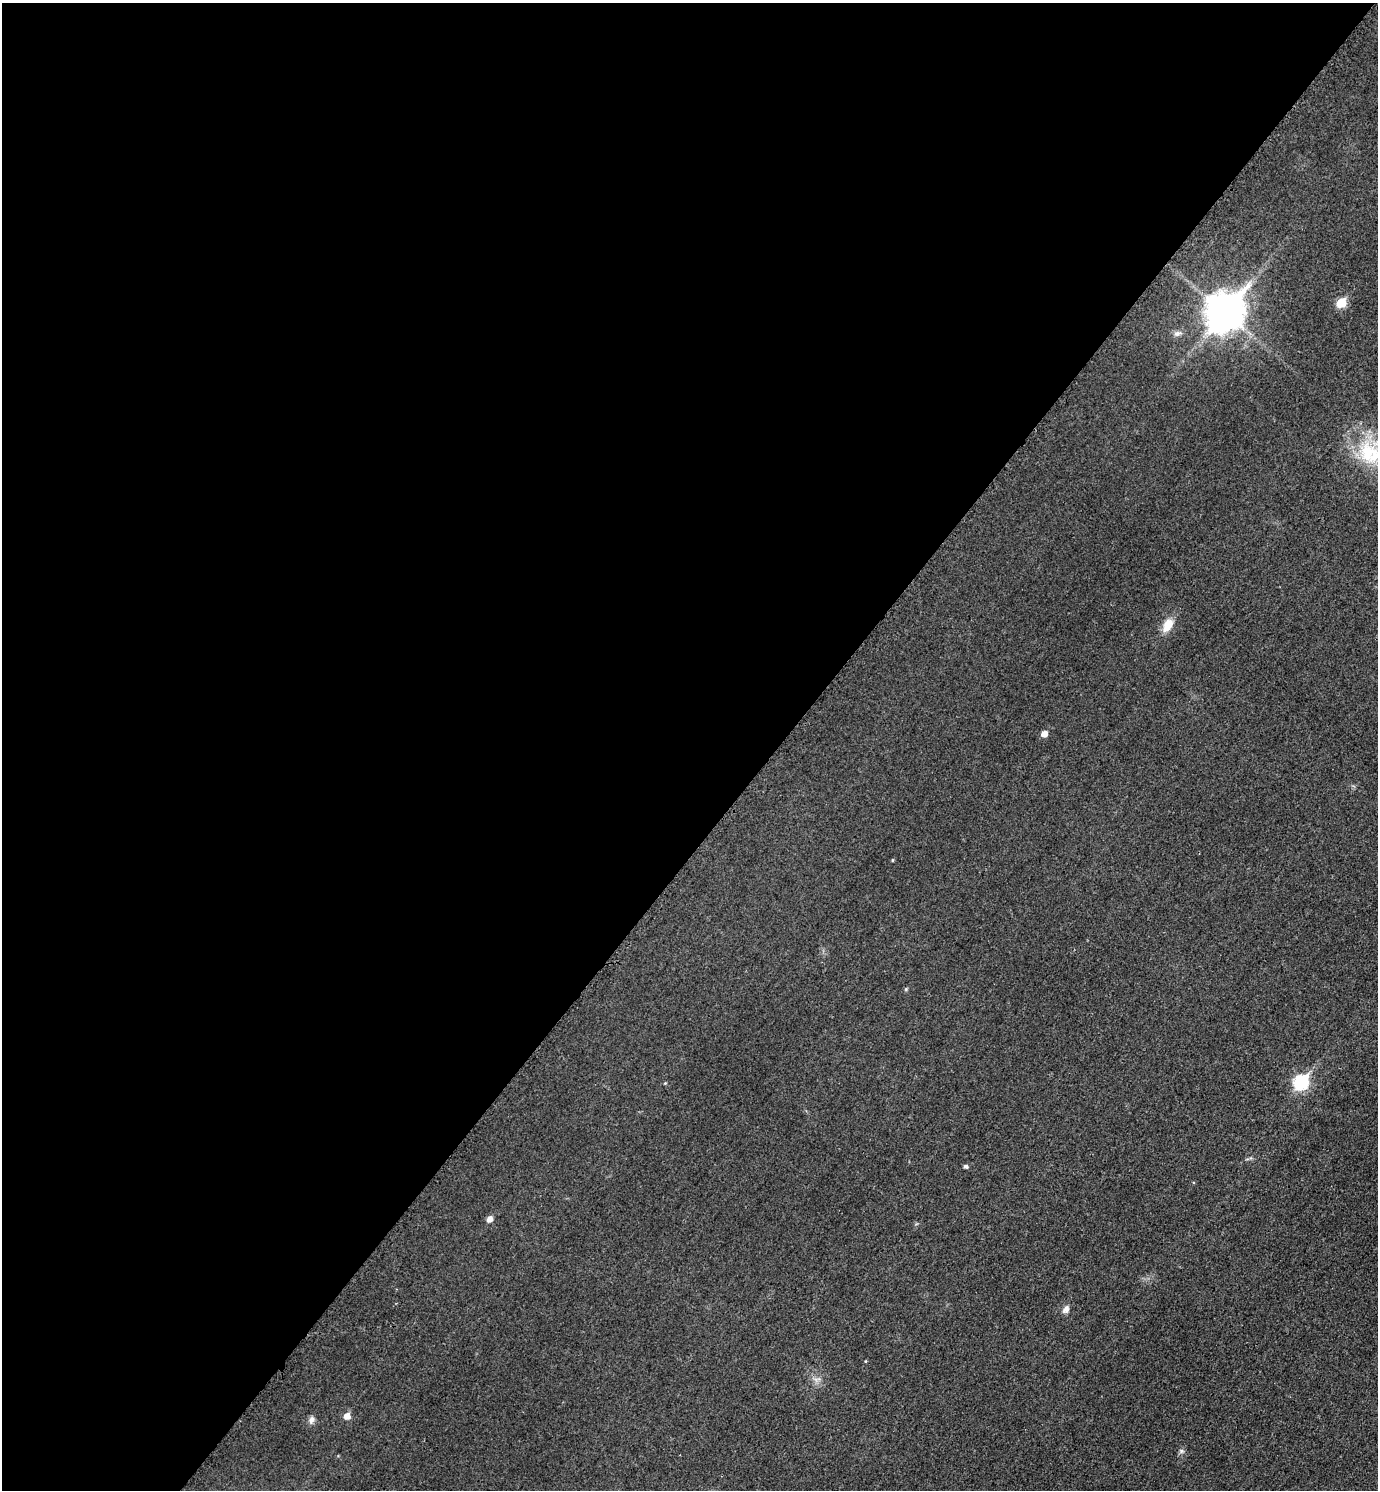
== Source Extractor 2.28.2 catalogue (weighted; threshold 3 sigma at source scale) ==
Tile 5 of 4 x 4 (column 1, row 2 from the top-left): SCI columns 163-1538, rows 2990-4477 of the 5978 x 5975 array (HDU 1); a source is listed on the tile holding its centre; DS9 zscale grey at full resolution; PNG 1380 x 1492 px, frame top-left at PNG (2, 3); no overlay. Shown black and unused: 56% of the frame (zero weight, under 3 of 4 exposures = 1% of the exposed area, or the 3 px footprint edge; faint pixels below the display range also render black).
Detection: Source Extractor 2.28.2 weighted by HDU 2 'WHT'; one run over the whole footprint, this tile lists its part. Background 0.0434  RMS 0.0064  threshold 0.029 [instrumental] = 3 sigma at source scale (4.5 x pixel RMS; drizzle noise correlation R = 1.50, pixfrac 1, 0.05/0.05 arcsec/px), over >= 5 px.
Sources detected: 15; all 15 listed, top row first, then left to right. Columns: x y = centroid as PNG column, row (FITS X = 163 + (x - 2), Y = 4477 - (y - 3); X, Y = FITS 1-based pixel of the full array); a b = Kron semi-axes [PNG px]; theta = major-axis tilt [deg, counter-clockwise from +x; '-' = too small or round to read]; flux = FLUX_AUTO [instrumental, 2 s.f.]
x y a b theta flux
1341 303 6 6 - 21
1224 312 14 11 49 1500
1177 333 11 7 14 2.5
1370 453 38 28 -45 39
1168 625 17 10 60 9.9
1044 734 5 5 - 4.9
892 860 5 3 - 0.51
906 989 5 4 - 0.76
1301 1082 8 7 - 85
966 1166 5 4 - 1.6
490 1219 6 5 - 4.1
1066 1309 11 7 56 3
347 1416 6 6 - 5.9
311 1420 10 7 78 2.7
1181 1451 7 5 -21 1.5
Isophote crosses this tile's border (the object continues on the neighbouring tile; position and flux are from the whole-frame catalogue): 1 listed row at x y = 1370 453